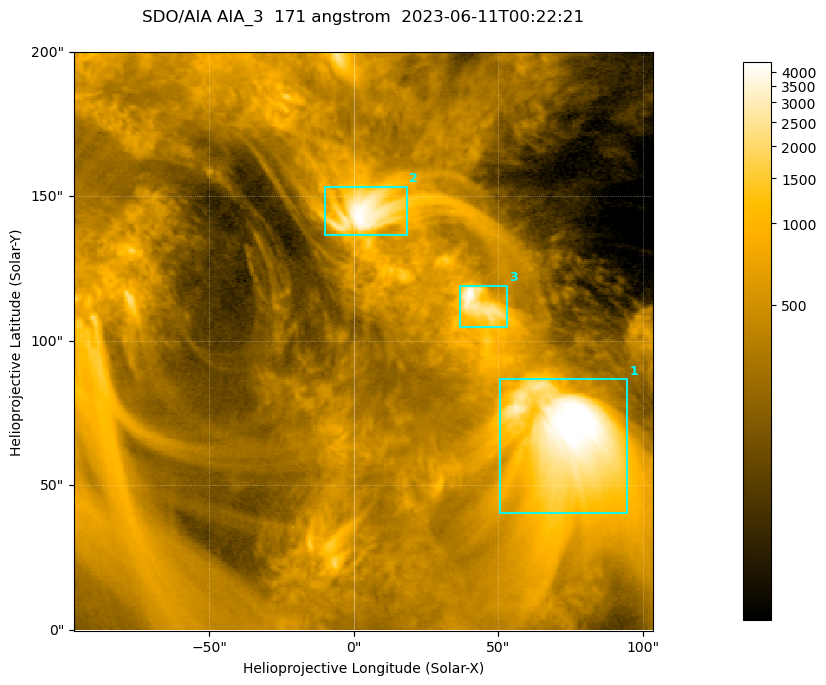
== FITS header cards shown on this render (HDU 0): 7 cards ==
TELESCOP= 'SDO/AIA '           / For AIA: SDO/AIA
INSTRUME= 'AIA_3   '           / For AIA: AIA_ATA1, AIA_ATA2, AIA_ATA3 or AIA_AT
WAVELNTH=                  171 / [angstrom] Wavelength
WAVEUNIT= 'angstrom'           / Wavelength unit: angstrom
DATE-OBS= '2023-06-11T00:22:21.354' / [ISO] Date when observation started; ISO 8
CTYPE1  = 'HPLN-TAN'           / CTYPE1; Typically HPLN
CTYPE2  = 'HPLT-TAN'           / CTYPE2; Typically HPLT

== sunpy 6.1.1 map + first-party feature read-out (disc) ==
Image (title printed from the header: SDO/AIA AIA_3  171 angstrom  2023-06-11T00:22:21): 334 x 334 px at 0.599 arcsec/px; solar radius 945 arcsec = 1577 px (partial field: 1.4% of the solar disc is inside the frame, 100% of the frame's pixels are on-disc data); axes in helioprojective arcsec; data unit not stated in the header (colour bar unlabelled)
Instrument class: DISC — disc imager (sunpy class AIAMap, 171 A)
Bright regions (active regions / flare kernels): reference = the on-disc median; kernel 3 px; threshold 5 sigma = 1095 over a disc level ~362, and >= 1.15x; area >= 111 px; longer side >= 4 px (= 2.4 arcsec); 3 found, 3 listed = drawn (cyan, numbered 1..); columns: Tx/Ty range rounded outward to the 2 arcsec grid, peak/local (2 s.f.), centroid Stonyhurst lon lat
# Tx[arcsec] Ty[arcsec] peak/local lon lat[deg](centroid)
1 50..96 40..88 15 +4 +4
2 -10..18 136..154 12 +0 +9
3 36..54 104..120 11 +3 +7